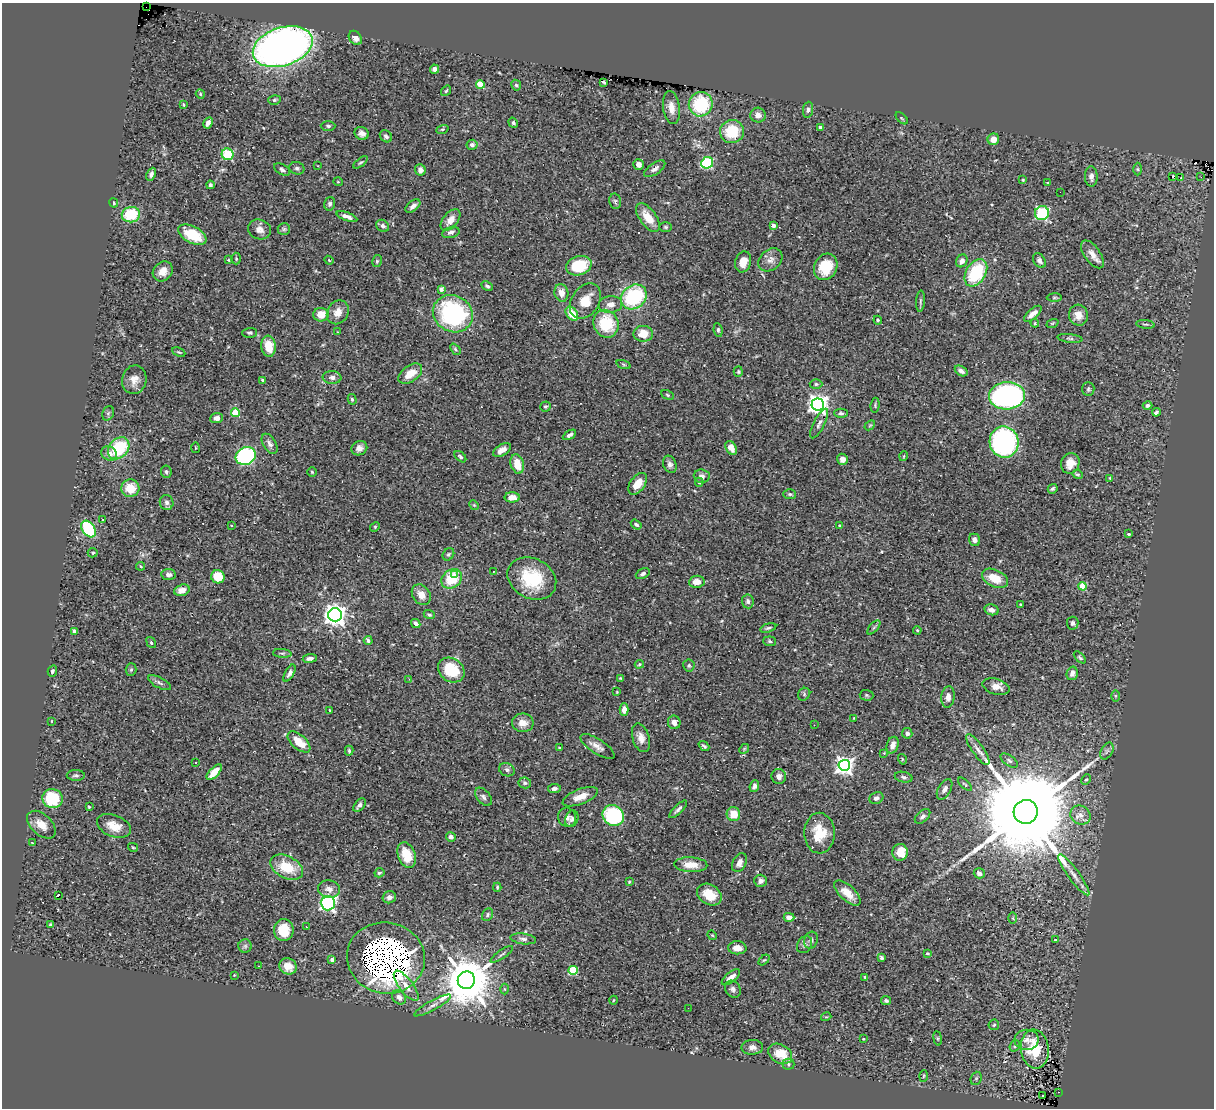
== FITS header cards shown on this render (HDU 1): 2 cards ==
NAXIS1  =                 1212
NAXIS2  =                 1106

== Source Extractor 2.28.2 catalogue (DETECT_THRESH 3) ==
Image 1212 x 1106 px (HDU 1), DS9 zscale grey, 1 PNG px = 1 image px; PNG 1216 x 1110 px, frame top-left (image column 1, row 1106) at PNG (2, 3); each listed source drawn as its Kron ellipse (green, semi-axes under 4 px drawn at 4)
Background 0.458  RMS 0.02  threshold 0.0613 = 3 sigma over >= 5 px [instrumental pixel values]
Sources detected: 329; all 329 listed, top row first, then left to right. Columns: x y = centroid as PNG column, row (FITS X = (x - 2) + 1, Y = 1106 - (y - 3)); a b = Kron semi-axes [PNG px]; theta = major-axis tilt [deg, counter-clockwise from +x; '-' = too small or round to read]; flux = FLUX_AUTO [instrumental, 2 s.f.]
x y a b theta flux
146 7 2 2 - 59
355 38 8 6 -52 7.1
283 47 31 19 19 1000
434 69 4 4 - 6.5
604 82 3 2 - 1.7
480 84 4 4 - 39
516 85 5 4 - 2.6
446 91 6 3 53 1.7
200 94 5 4 - 1.9
274 100 6 5 - 2.4
701 104 12 12 - 57
183 105 3 2 - 1.4
671 108 16 8 -82 13
808 110 8 5 83 3.3
758 115 7 7 - 8.7
902 118 7 3 -45 1.4
208 123 6 4 61 5.7
513 123 5 4 - 2.7
328 126 7 5 -1 2.8
820 127 3 3 - 3
442 129 6 4 19 1.6
732 132 12 11 - 49
362 133 7 6 - 6.8
386 136 7 5 -42 3.5
993 139 6 5 - 11
472 145 5 5 - 4.1
227 154 6 5 - 72
361 162 8 3 39 2
707 163 6 5 - 120
639 164 5 5 - 5.5
318 166 3 3 - 1.1
297 168 8 6 -17 3.5
655 169 12 5 35 6.3
1138 169 6 4 -89 2
282 170 9 5 -29 4
420 170 6 5 - 7
151 174 7 4 64 4
1091 176 10 6 -89 6.5
1172 177 3 3 - 64
1201 177 3 3 - 1.1
1181 178 2 2 - 1.2
1023 180 3 2 - 1.1
338 182 5 3 - 1.2
1048 183 4 3 - 1.4
210 185 4 3 - 2.8
1060 192 2 2 - 25
615 201 8 5 -76 3
114 203 5 3 - 1.6
330 204 6 5 - 3.5
413 206 9 5 39 5.3
1042 213 7 7 - 120
131 215 9 7 9 54
347 216 11 4 -20 6.9
648 217 17 8 -54 23
451 220 12 7 50 12
773 225 4 4 - 6.9
383 226 7 5 -36 4.3
666 227 6 5 - 2.3
259 229 12 9 -20 9.1
284 229 6 6 - 2.8
451 232 9 5 15 4.8
192 235 15 8 -27 48
1092 254 16 8 -55 11
236 259 6 5 - 1.7
228 260 3 2 - 1.4
329 260 4 3 - 1.5
770 260 13 10 41 9.8
1039 260 8 5 -54 5.2
377 261 6 4 78 1.8
962 261 6 5 - 7.5
743 262 11 8 74 15
579 266 13 9 16 58
826 267 14 11 64 39
163 271 11 9 44 13
976 273 15 9 58 81
487 286 6 4 -28 2.7
441 289 4 4 - 6.4
561 293 9 7 -78 12
634 297 14 11 42 120
1054 298 7 4 1 2.1
585 301 19 13 55 27
920 301 11 3 87 2.5
610 304 12 8 7 9.2
338 312 12 10 58 15
453 314 20 18 -29 180
572 314 8 5 -52 25
1033 314 11 5 41 8.3
321 315 7 6 - 21
1078 315 10 9 - 13
878 320 4 3 - 1.7
1035 323 4 4 - 1.5
1052 323 6 4 20 1.6
606 324 14 12 -66 58
1145 324 9 3 -8 2.4
718 330 7 4 -83 2.5
338 332 4 2 - 0.82
249 333 7 5 3 2.7
643 334 10 8 1 21
1070 338 13 4 -6 2.9
269 346 10 7 -83 24
455 349 6 4 -49 2.2
179 352 7 2 -24 1.6
624 365 7 3 -19 1.6
961 371 7 4 -31 5.3
738 372 5 4 - 1.9
410 374 13 8 35 20
332 377 9 6 -5 5.7
134 380 14 12 77 13
263 380 4 3 - 3.7
816 384 6 4 0 2.4
1088 389 7 6 - 2.6
667 395 6 4 -28 1.9
1007 396 18 13 5 340
352 399 5 4 - 2.5
818 404 6 6 - 890
875 405 7 4 83 2.2
1148 405 5 4 - 3.5
545 406 5 5 - 2.1
1156 412 4 3 - 2.9
108 413 7 5 68 2.6
236 413 4 4 - 51
841 413 6 4 0 2.8
217 418 6 5 - 7.6
819 423 16 5 63 5.3
870 425 6 4 42 1.8
569 435 7 4 31 4.1
1004 442 15 14 - 220
270 444 11 6 -58 5.9
119 448 12 9 47 72
195 448 5 3 - 1.2
359 448 8 7 - 6.9
731 448 7 5 -59 8
502 450 10 5 32 8.9
109 453 8 7 - 9.1
246 456 10 8 25 180
904 456 5 3 - 1.1
460 457 7 4 -42 2.9
842 459 5 5 - 9.6
1070 463 10 9 - 14
517 464 10 6 -74 21
670 464 9 6 -68 5.5
166 472 6 5 - 3
312 472 4 4 - 1.5
1077 474 5 4 - 2.2
702 476 8 6 -5 5.6
1110 478 4 3 - 1.1
699 482 4 4 - 2.5
638 484 12 7 54 19
130 488 9 9 - 28
1053 489 5 4 - 2.7
790 494 6 5 - 2.5
512 497 7 5 -1 11
167 502 7 6 - 4.6
474 505 5 4 - 1.5
103 520 3 2 - 0.89
231 525 3 3 - 1.1
636 525 6 4 -34 2.9
839 525 3 2 - 1.5
375 527 5 4 - 1.8
88 529 9 6 -57 89
1128 534 3 3 - 1.9
974 540 6 5 - 5.1
93 553 5 4 - 2
448 554 6 5 - 2.6
141 566 4 3 - 1.6
493 571 3 2 - 1.5
168 574 7 5 -5 5.5
454 574 3 3 - 5.7
643 574 7 5 28 3.8
218 577 7 6 - 34
532 578 25 20 -27 69
995 578 14 8 -26 27
452 579 11 9 36 44
697 582 8 6 6 12
1082 586 4 4 - 39
182 590 8 5 17 9.5
421 595 11 8 -54 13
748 601 7 6 - 3.7
1020 604 3 2 - 1.2
991 610 7 5 -13 6.6
335 615 7 6 - 1100
429 615 6 4 -24 2.2
416 623 5 4 - 5.6
1073 623 6 5 - 3.9
874 627 8 4 48 2.2
768 628 8 4 16 2.5
917 630 4 4 - 1.7
74 631 4 3 - 7.6
368 640 4 3 - 3.4
770 641 6 5 - 2.3
151 643 6 4 -53 2.4
282 653 9 3 -4 2.4
1080 657 7 4 -44 2.7
310 658 7 4 6 5.2
639 664 5 3 - 1.7
689 665 6 5 - 2.8
131 670 6 5 - 2.1
451 670 14 11 -34 49
52 671 6 4 73 2.9
289 673 9 4 60 4.4
1072 673 7 5 76 8.8
620 678 3 3 - 1
409 679 2 2 - 0.71
160 683 12 5 -28 4.8
996 687 14 7 -16 12
617 692 3 2 - 1.1
804 694 7 5 51 2.5
866 695 7 5 -3 2.2
1115 696 6 4 -89 1.5
948 697 11 6 84 8
329 710 3 2 - 0.85
624 710 6 4 89 8.8
854 718 3 3 - 0.99
52 721 4 3 - 1
674 722 7 6 - 6.9
523 723 11 9 -1 12
814 725 2 2 - 0.51
907 733 5 5 - 4.8
641 738 15 8 -73 11
299 742 14 7 -41 25
893 745 8 5 72 8.4
597 746 19 7 -33 9.8
704 746 6 3 -39 2.5
559 748 4 2 - 1.1
744 749 5 4 - 1.4
978 750 18 5 -55 8.5
349 751 5 4 - 2.3
1107 751 9 5 60 3.6
884 753 3 3 - 1.1
902 759 5 3 - 1.4
1009 761 10 5 -37 3.5
195 762 3 2 - 1.1
844 765 5 5 - 770
507 770 8 6 -26 3.9
214 772 10 4 46 21
76 775 9 5 -2 3.3
779 776 7 7 - 6.2
904 777 9 5 -13 3.4
1086 780 5 4 - 1.9
525 783 6 5 - 3.3
965 784 8 3 -42 1.7
754 786 6 4 66 4.2
554 789 6 4 8 4.1
945 789 11 6 60 5.6
483 797 10 6 -50 4.4
580 797 18 7 21 17
876 798 7 5 23 4.7
52 799 10 9 - 64
359 805 8 4 50 4.7
89 807 4 3 - 1.3
678 809 12 3 45 4.2
1026 812 12 12 - 57000
733 814 7 6 - 21
613 815 11 10 - 120
1080 815 10 9 - 9.8
923 816 9 5 41 4.7
567 817 10 9 - 5.9
572 819 8 6 67 4.1
41 825 17 10 -43 17
114 826 18 10 -22 19
819 833 20 15 -89 36
451 837 5 4 - 5.6
32 843 3 2 - 1.2
133 847 5 3 - 1.5
900 852 8 7 - 24
407 855 13 8 -70 30
739 863 10 6 64 8.4
691 865 16 7 -2 20
287 867 17 11 -27 39
379 873 5 4 - 3
979 873 5 5 - 5.8
1074 875 25 5 -54 13
760 881 6 6 - 5.2
629 882 4 4 - 1.6
497 887 4 3 - 1.7
329 889 11 8 -10 8.2
847 893 16 7 -43 18
709 895 13 10 -33 30
58 896 3 3 - 22
389 897 7 6 - 5.4
328 903 7 7 - 310
487 915 6 5 - 2.5
789 917 5 4 - 7.5
1013 918 6 4 -89 1.5
50 925 4 3 - 2.1
306 927 3 2 - 6.4
284 930 11 10 - 29
712 935 5 4 - 1.2
523 939 13 5 -7 4.7
811 940 9 6 72 4
1055 940 3 3 - 2.1
804 945 9 7 55 3.9
245 946 6 6 - 3.5
737 948 9 6 -3 12
927 953 4 3 - 1.7
502 954 13 2 34 3.1
386 958 39 35 -11 4900
882 958 4 3 - 3.2
332 960 3 3 - 5.6
764 960 6 4 42 1.6
258 966 3 2 - 1.6
288 966 9 8 - 15
573 970 4 4 - 74
234 975 3 3 - 0.89
731 977 11 5 39 12
865 977 4 3 - 1.6
466 980 9 8 - 9000
406 986 18 7 -52 13
505 989 5 3 - 1.3
733 989 9 7 -53 5
399 997 8 6 -47 7.3
613 1000 4 3 - 1.1
886 1001 5 4 - 2.5
433 1005 21 5 28 7.5
688 1008 2 2 - 0.62
826 1017 5 3 - 1.2
994 1025 5 5 - 2.2
938 1038 7 3 -82 1.8
863 1039 2 2 - 1.2
1027 1040 12 10 0 11
1015 1046 6 5 - 2.4
752 1047 11 7 1 6.5
1035 1049 20 14 -84 45
780 1054 12 9 -30 30
788 1064 6 5 - 2.5
924 1076 6 3 87 1.5
976 1078 7 5 68 2.6
1059 1092 2 2 - 0.72
1043 1095 3 3 - 3